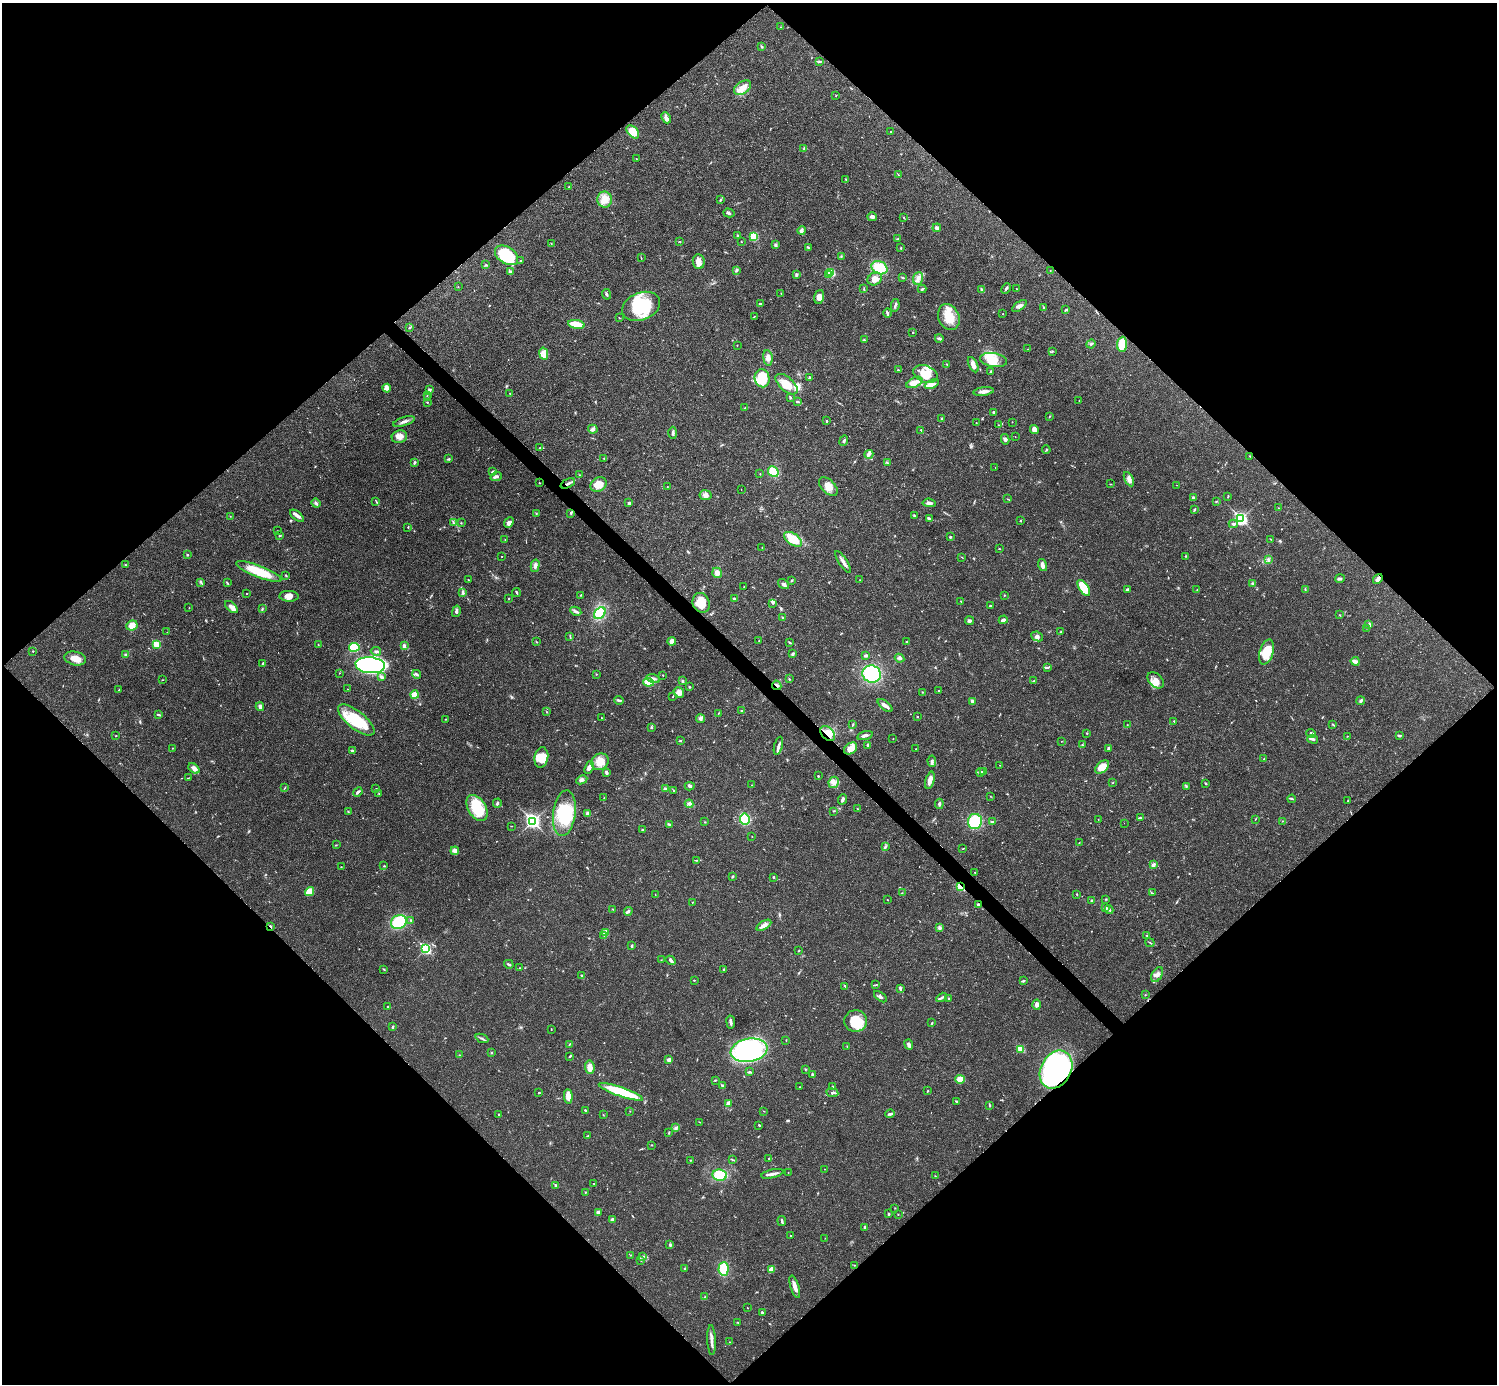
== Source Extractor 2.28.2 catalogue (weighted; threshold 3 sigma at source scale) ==
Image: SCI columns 2-5978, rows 158-5682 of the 5981 x 5981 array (HDU 1 of 3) = the unmasked area's bounding box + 8 px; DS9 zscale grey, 4 x 4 block average (1 PNG px = mean of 4 x 4 image px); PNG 1499 x 1386 px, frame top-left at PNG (2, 3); each listed source drawn as its Kron ellipse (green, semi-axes under 4 px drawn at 4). Shown black and unused: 51% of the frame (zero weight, under 3 of 4 exposures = <1% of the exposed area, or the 3 px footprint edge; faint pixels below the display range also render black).
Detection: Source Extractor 2.28.2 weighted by HDU 2 'WHT'. Background 0.0208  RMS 0.0022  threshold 0.01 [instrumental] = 3 sigma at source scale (4.5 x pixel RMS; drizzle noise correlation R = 1.50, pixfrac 1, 0.05/0.05 arcsec/px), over >= 5 px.
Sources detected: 624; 4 too faint to see at this stretch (4 x 4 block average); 4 inside a brighter object's white glare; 1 cosmic-ray / hot-pixel residue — neither listed nor drawn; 7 coinciding with a brighter row at this scale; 39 inside a brighter listed object's ellipse — not listed separately; of the other 569, all 500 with FLUX_AUTO >= 0.417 (the completeness limit of this list) listed and drawn (69 fainter detections not listed), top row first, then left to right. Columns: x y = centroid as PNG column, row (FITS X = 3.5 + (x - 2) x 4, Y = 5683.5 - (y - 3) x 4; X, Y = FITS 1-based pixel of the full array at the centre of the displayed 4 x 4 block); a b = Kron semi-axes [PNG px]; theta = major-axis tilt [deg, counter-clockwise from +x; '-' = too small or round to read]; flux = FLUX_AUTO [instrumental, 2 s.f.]
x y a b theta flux
781 27 2 2 - 0.43
761 47 3 2 - 1.4
820 62 3 2 - 0.8
743 88 9 6 33 13
836 95 2 2 - 0.54
666 118 6 3 -65 4.2
891 131 2 2 - 0.54
633 132 7 5 -48 23
804 149 3 2 - 1
636 158 2 2 - 0.58
898 174 2 2 - 0.53
846 179 2 2 - 0.76
569 187 2 2 - 0.73
605 200 8 7 - 13
720 200 3 2 - 1.3
729 213 5 2 - 2.1
872 217 5 3 - 3.9
904 217 2 2 - 1.1
937 228 4 3 - 4.6
802 230 4 4 - 2.8
738 236 2 2 - 4.3
754 236 3 2 - 28
898 239 3 2 - 1.7
680 241 2 2 - 0.48
741 242 2 2 - 0.6
551 243 2 2 - 0.64
775 245 3 3 - 2.6
808 247 3 2 - 1.3
901 248 3 2 - 0.85
507 255 13 8 -33 58
841 256 4 2 - 0.97
641 258 3 2 - 0.73
520 261 2 2 - 0.79
699 262 7 6 - 7.7
486 265 3 2 - 1.1
879 268 8 6 -25 33
736 270 4 2 - 1.8
1050 270 2 2 - 0.49
510 271 2 2 - 8.6
831 273 2 2 - 78
829 274 2 2 - 8.9
796 275 3 2 - 1.3
903 277 3 2 - 1
918 278 6 5 - 6.5
875 279 7 6 - 12
458 287 2 2 - 0.79
1006 288 6 2 61 2.5
864 289 4 2 - 1
922 289 4 2 - 2.1
1016 289 2 2 - 0.7
982 290 2 2 - 8.9
781 293 2 2 - 0.5
607 294 5 2 - 2.5
819 297 7 5 75 9.1
760 303 4 2 - 1.3
895 305 6 2 79 2.7
641 306 20 13 22 73
1019 306 8 4 36 5
1044 307 2 2 - 1.1
1066 310 4 2 - 1.4
887 313 5 3 - 2.6
1003 314 2 2 - 1.1
754 316 3 2 - 0.53
949 317 13 10 -66 26
619 318 2 2 - 0.61
576 324 8 3 -10 37
410 328 3 2 - 1
913 332 2 2 - 0.95
939 338 4 2 - 2.4
864 340 4 2 - 1.4
1091 344 5 2 - 1.3
1122 344 7 5 84 32
737 345 2 2 - 0.47
1028 349 2 2 - 0.45
1053 351 3 2 - 1.4
544 354 6 4 -79 6.1
768 358 8 4 -83 7.4
993 360 13 7 -9 19
947 364 2 2 - 0.59
973 365 8 4 -62 7
898 370 2 2 - 1.1
990 372 3 2 - 0.89
925 374 13 8 -20 23
762 378 9 7 -77 42
809 378 3 2 - 2
914 382 8 5 26 10
787 384 13 7 -41 24
932 384 7 4 21 7.4
387 388 4 3 - 3.9
429 390 4 3 - 2
984 391 10 2 6 8.4
510 393 2 2 - 0.52
427 396 2 2 - 0.46
790 397 3 2 - 1.4
427 398 2 2 - 0.86
1079 400 2 2 - 0.45
797 401 4 2 - 2
427 402 2 2 - 1.1
745 408 2 2 - 0.71
994 412 3 2 - 3
1050 416 3 2 - 0.84
942 419 3 2 - 1.8
826 421 4 2 - 1.1
404 422 11 2 18 4.8
976 422 2 2 - 0.5
1012 422 2 2 - 0.49
999 425 2 2 - 0.47
593 429 5 4 - 3.8
1034 429 5 4 - 7
921 430 3 2 - 1.1
673 433 6 3 90 2.8
399 437 8 6 17 8.1
1015 437 2 2 - 0.43
1005 439 5 3 - 2.8
844 441 5 2 - 2.4
540 448 2 2 - 0.73
1046 450 4 2 - 1.2
869 454 5 3 - 3.7
1250 456 3 2 - 0.7
449 459 3 2 - 1.5
604 459 2 2 - 0.56
415 463 4 2 - 1.5
887 463 2 2 - 0.78
995 467 2 2 - 0.51
492 472 4 2 - 1.8
773 472 6 4 -50 23
760 474 2 2 - 0.6
580 475 2 2 - 0.59
496 476 6 3 20 3.5
1129 479 8 4 -62 5.5
539 483 2 2 - 0.69
568 483 8 2 24 4.6
599 484 8 7 - 17
1111 484 3 2 - 0.65
1177 485 2 2 - 0.54
667 486 2 2 - 0.46
828 487 11 6 -45 15
741 490 2 2 - 0.62
706 495 6 5 - 7.2
1227 497 2 2 - 0.49
1193 498 2 2 - 2.4
1007 499 2 2 - 0.54
376 501 3 2 - 1
1216 502 3 2 - 0.9
316 503 4 2 - 2.9
629 503 3 2 - 2.5
929 503 6 3 -6 3.5
1279 508 2 2 - 0.79
1194 509 4 2 - 1.3
536 513 3 2 - 0.85
571 513 3 3 - 1.5
230 516 2 2 - 0.66
297 516 8 3 -38 5
914 516 4 2 - 1.7
929 519 4 2 - 4.4
1241 519 3 2 - 300
1021 521 3 2 - 0.77
454 523 3 2 - 1
461 523 2 2 - 0.57
509 523 6 4 49 5.4
1233 524 4 2 - 2.3
408 527 2 2 - 0.83
278 531 2 2 - 0.44
279 536 3 2 - 0.66
950 537 3 2 - 1.5
793 539 10 5 -35 26
1271 539 3 2 - 0.73
505 540 2 2 - 0.96
762 547 2 2 - 0.45
999 549 2 2 - 0.65
187 555 2 2 - 2.6
1186 556 2 2 - 1
502 557 2 2 - 0.46
962 557 3 2 - 0.64
1268 560 2 2 - 1.1
843 562 13 3 -57 5.8
125 565 2 2 - 1.1
1042 565 6 3 -74 7.9
535 566 6 3 77 3.8
259 572 24 5 -21 44
717 573 5 4 - 6.3
286 575 3 2 - 1.2
1340 578 5 3 - 2.4
1378 579 5 3 - 4.5
468 580 2 2 - 1.2
860 580 2 2 - 0.43
792 581 2 2 - 1.4
201 582 3 2 - 1.8
227 583 3 2 - 1.2
1253 583 3 2 - 0.91
784 584 6 3 -36 3.4
744 587 2 2 - 0.64
1084 588 9 4 -56 50
1127 589 3 2 - 1.9
1305 589 2 2 - 0.68
1197 590 2 2 - 0.55
462 592 3 2 - 1.5
516 593 4 2 - 1.6
247 594 2 2 - 0.55
581 595 3 2 - 0.69
1004 595 2 2 - 0.9
289 596 9 5 -2 8.1
509 598 2 2 - 0.73
734 599 2 2 - 1.9
961 601 2 2 - 0.94
701 603 10 8 -65 22
772 603 3 2 - 1.4
990 606 4 2 - 1
231 607 8 3 -42 8.7
189 608 2 2 - 0.5
262 609 2 2 - 0.81
456 611 6 3 77 3.5
576 611 6 2 -27 3.3
600 613 7 5 45 39
1340 615 2 2 - 0.72
782 617 2 2 - 0.81
1003 620 4 3 - 4.2
970 621 4 3 - 3.4
1369 625 4 3 - 2.4
132 626 6 5 - 13
1366 628 2 2 - 0.6
167 632 2 2 - 0.48
1061 632 3 2 - 1.2
1037 636 6 4 -25 4.6
570 637 2 2 - 0.62
672 641 4 4 - 5.9
759 641 2 2 - 1.5
536 642 2 2 - 0.94
790 642 4 2 - 1.2
907 642 2 2 - 0.71
156 644 2 2 - 48
318 645 2 2 - 0.69
404 646 3 2 - 4
354 647 5 4 - 55
33 651 2 2 - 0.99
376 651 5 2 - 2.5
1267 652 13 7 72 32
126 654 4 2 - 1.3
793 654 4 2 - 2.5
865 656 3 2 - 2.8
75 658 11 6 -13 14
899 658 5 3 - 2.9
1355 661 4 3 - 4.4
263 663 4 2 - 1.8
370 665 15 8 -6 340
1047 667 3 2 - 1.6
339 673 2 2 - 0.57
417 674 4 2 - 2.4
596 674 2 2 - 0.61
872 674 9 8 - 84
663 675 2 2 - 0.66
382 677 4 3 - 3.1
653 679 7 3 -13 4.4
789 679 2 2 - 1
163 680 2 2 - 0.51
1156 680 9 6 -43 10
683 681 2 2 - 2.5
1034 681 3 2 - 1.1
648 682 5 3 - 27
777 685 5 2 - 2.2
689 687 3 2 - 1.2
348 689 2 2 - 0.55
119 690 3 2 - 0.76
938 690 2 2 - 0.82
679 692 6 5 - 6.2
922 692 2 2 - 0.68
415 695 4 3 - 20
673 696 2 2 - 0.65
619 700 5 2 - 2.3
972 701 3 3 - 2.4
1361 701 4 3 - 2.7
885 705 9 2 -39 7.2
260 707 4 3 - 5.4
742 711 3 2 - 1.5
547 712 2 2 - 0.66
718 713 3 2 - 0.77
158 715 3 2 - 2.1
601 717 2 2 - 0.44
917 717 2 2 - 0.91
446 719 3 2 - 1
701 719 4 3 - 2.7
356 720 22 8 -39 57
1174 721 3 2 - 0.91
1333 724 2 2 - 0.59
853 725 3 2 - 1.1
1127 725 2 2 - 0.52
651 727 3 2 - 1.2
828 733 9 5 -46 17
1087 733 2 2 - 0.82
1311 733 4 3 - 3.1
865 735 8 2 16 4.7
116 736 2 2 - 0.65
1347 736 2 2 - 0.58
1399 736 3 2 - 2.5
893 739 2 2 - 0.42
1313 739 5 2 - 2.6
680 741 3 2 - 1.1
1061 741 2 2 - 0.43
867 745 4 2 - 0.94
1082 745 2 2 - 0.65
778 746 9 2 76 4.4
173 748 2 2 - 0.59
851 748 7 5 36 12
1108 748 4 2 - 1.9
916 749 2 2 - 0.68
352 751 3 2 - 1.7
541 757 10 7 79 19
1264 759 3 2 - 0.89
932 761 6 3 -87 3.2
600 762 9 8 - 18
1000 765 2 2 - 0.58
1102 767 8 5 41 18
194 768 6 4 -43 6
589 768 7 4 68 4.8
984 771 3 3 - 1.5
981 772 4 2 - 1.9
606 773 3 2 - 3.1
818 776 2 2 - 1.2
188 778 2 2 - 0.44
582 780 6 3 25 3.5
930 780 9 3 74 9.4
834 782 6 5 - 6.9
1113 783 2 2 - 0.68
1206 783 2 2 - 1.4
751 785 2 2 - 0.43
690 786 5 2 - 2.3
1186 787 3 2 - 1.2
285 788 2 2 - 0.53
376 789 3 2 - 0.59
665 789 4 2 - 2.4
673 790 2 2 - 0.97
358 792 5 2 - 2.8
379 793 2 2 - 0.5
990 796 3 2 - 0.48
604 798 2 2 - 0.53
843 799 5 2 - 3.2
1292 799 4 2 - 1.5
1348 800 2 2 - 0.46
497 803 4 2 - 2
689 804 4 3 - 3.1
939 804 5 2 - 2.5
477 808 14 9 -59 46
857 809 2 2 - 0.58
833 811 2 2 - 0.82
348 812 2 2 - 0.54
564 813 23 11 82 61
587 813 4 3 - 2.5
1140 818 3 2 - 1
745 819 5 5 - 45
1098 819 2 2 - 0.48
1255 819 2 2 - 0.62
532 821 3 3 - 350
975 821 7 7 - 59
1282 821 2 2 - 0.57
705 822 2 2 - 0.6
992 822 4 2 - 2.3
1124 823 2 2 - 0.58
669 824 4 2 - 2.1
511 826 2 2 - 0.57
642 830 2 2 - 1.1
752 836 2 2 - 0.5
1079 843 3 2 - 0.88
336 845 2 2 - 0.76
885 847 4 2 - 1.6
963 849 3 2 - 0.63
455 851 4 4 - 7.5
697 860 3 2 - 1.1
1153 865 4 3 - 3.5
384 866 3 2 - 1.1
341 867 2 2 - 0.65
975 872 2 2 - 0.44
733 876 3 2 - 1
773 877 2 2 - 2.5
960 887 4 2 - 19
310 892 5 4 - 24
902 893 2 2 - 0.44
1152 893 3 2 - 1
655 894 2 2 - 0.46
1077 894 2 2 - 0.8
1106 899 3 2 - 1.3
887 900 2 2 - 0.58
1092 901 2 2 - 2.3
692 902 2 2 - 0.61
978 905 2 2 - 2.2
1105 908 3 3 - 2.6
613 909 2 2 - 0.42
1109 910 4 3 - 2.5
628 911 4 3 - 2.5
411 920 2 2 - 0.94
399 922 8 7 - 71
764 925 8 4 31 6.3
270 926 4 2 - 1.3
939 928 3 3 - 2.3
606 932 3 3 - 2.2
604 935 2 2 - 0.72
1147 936 4 2 - 1.1
1150 943 5 2 - 1.2
632 946 3 2 - 1.6
426 949 3 2 - 190
799 951 2 2 - 0.78
661 960 2 2 - 0.62
671 960 5 3 - 2.8
509 964 5 2 - 1.9
520 968 2 2 - 0.46
384 969 3 2 - 0.84
724 970 2 2 - 1.2
582 975 3 2 - 1.5
1157 975 8 5 60 5.8
694 980 2 2 - 0.66
1023 981 4 2 - 1.6
876 985 3 2 - 0.83
845 986 3 2 - 1.2
900 988 3 2 - 2.8
1145 995 2 2 - 0.54
880 997 7 2 -36 3.3
942 997 6 2 32 2.8
949 998 2 2 - 1.3
1037 1005 5 3 - 5.5
388 1007 2 2 - 1.4
856 1021 11 11 - 39
731 1022 6 3 -82 3.9
932 1023 3 2 - 1.1
393 1027 3 2 - 1.7
551 1029 3 2 - 0.64
482 1038 7 2 -23 2.5
786 1040 2 2 - 0.65
570 1044 4 2 - 1.2
909 1045 5 3 - 3.9
847 1046 2 2 - 0.5
1021 1049 2 2 - 46
749 1050 18 11 10 180
491 1053 2 2 - 1.3
459 1055 2 2 - 0.48
570 1056 3 2 - 1.2
669 1060 3 3 - 4.8
590 1067 7 4 -84 7.8
805 1069 2 2 - 0.6
1056 1070 20 15 61 320
749 1072 3 2 - 1.7
812 1075 4 2 - 1.3
960 1079 5 3 - 19
715 1080 2 2 - 1.2
722 1086 2 2 - 8.3
833 1086 3 2 - 0.86
800 1087 2 2 - 0.44
927 1091 2 2 - 0.76
621 1092 23 4 -19 68
539 1093 3 2 - 1.1
832 1093 6 3 -8 3.4
568 1097 7 3 -86 14
957 1101 2 2 - 1.3
728 1103 4 3 - 5.1
989 1106 2 2 - 0.73
585 1110 3 2 - 1.4
630 1111 2 2 - 0.43
764 1111 2 2 - 0.43
499 1114 2 2 - 0.82
890 1114 5 3 - 2.5
603 1115 2 2 - 0.57
699 1122 4 2 - 0.55
759 1125 3 2 - 1.3
676 1128 3 2 - 1.6
669 1133 3 2 - 1.2
588 1136 3 2 - 0.99
652 1145 2 2 - 0.59
769 1159 2 2 - 0.83
691 1160 3 2 - 0.97
732 1160 4 2 - 1.1
825 1169 2 2 - 0.56
788 1172 2 2 - 0.5
772 1174 11 3 13 6.4
719 1175 7 5 -10 41
935 1176 2 2 - 0.64
594 1183 2 2 - 0.52
555 1185 2 2 - 3.5
585 1192 2 2 - 0.77
895 1208 2 2 - 0.61
598 1213 4 3 - 3.9
888 1214 2 2 - 2.1
898 1214 2 2 - 0.43
612 1219 3 2 - 4
782 1221 5 2 - 2.5
865 1227 4 2 - 2.2
790 1235 2 2 - 0.62
825 1238 2 2 - 0.42
670 1245 3 3 - 1.6
630 1255 2 2 - 0.43
643 1256 2 2 - 1
641 1260 2 2 - 0.98
854 1265 2 2 - 0.47
685 1268 3 2 - 1.1
723 1269 6 5 - 31
771 1269 4 3 - 9.4
795 1287 11 3 -73 8.9
705 1297 3 2 - 1.4
747 1308 2 2 - 0.65
762 1312 2 2 - 3.7
738 1322 2 2 - 0.63
711 1340 15 2 -88 7.1
729 1342 2 2 - 0.58
Overlapping masked pixels (flux is a lower limit): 8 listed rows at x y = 568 483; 1378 579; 777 685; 828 733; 960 887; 978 905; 270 926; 1056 1070
Diffuse or blended objects may show on this block-average render without a row.